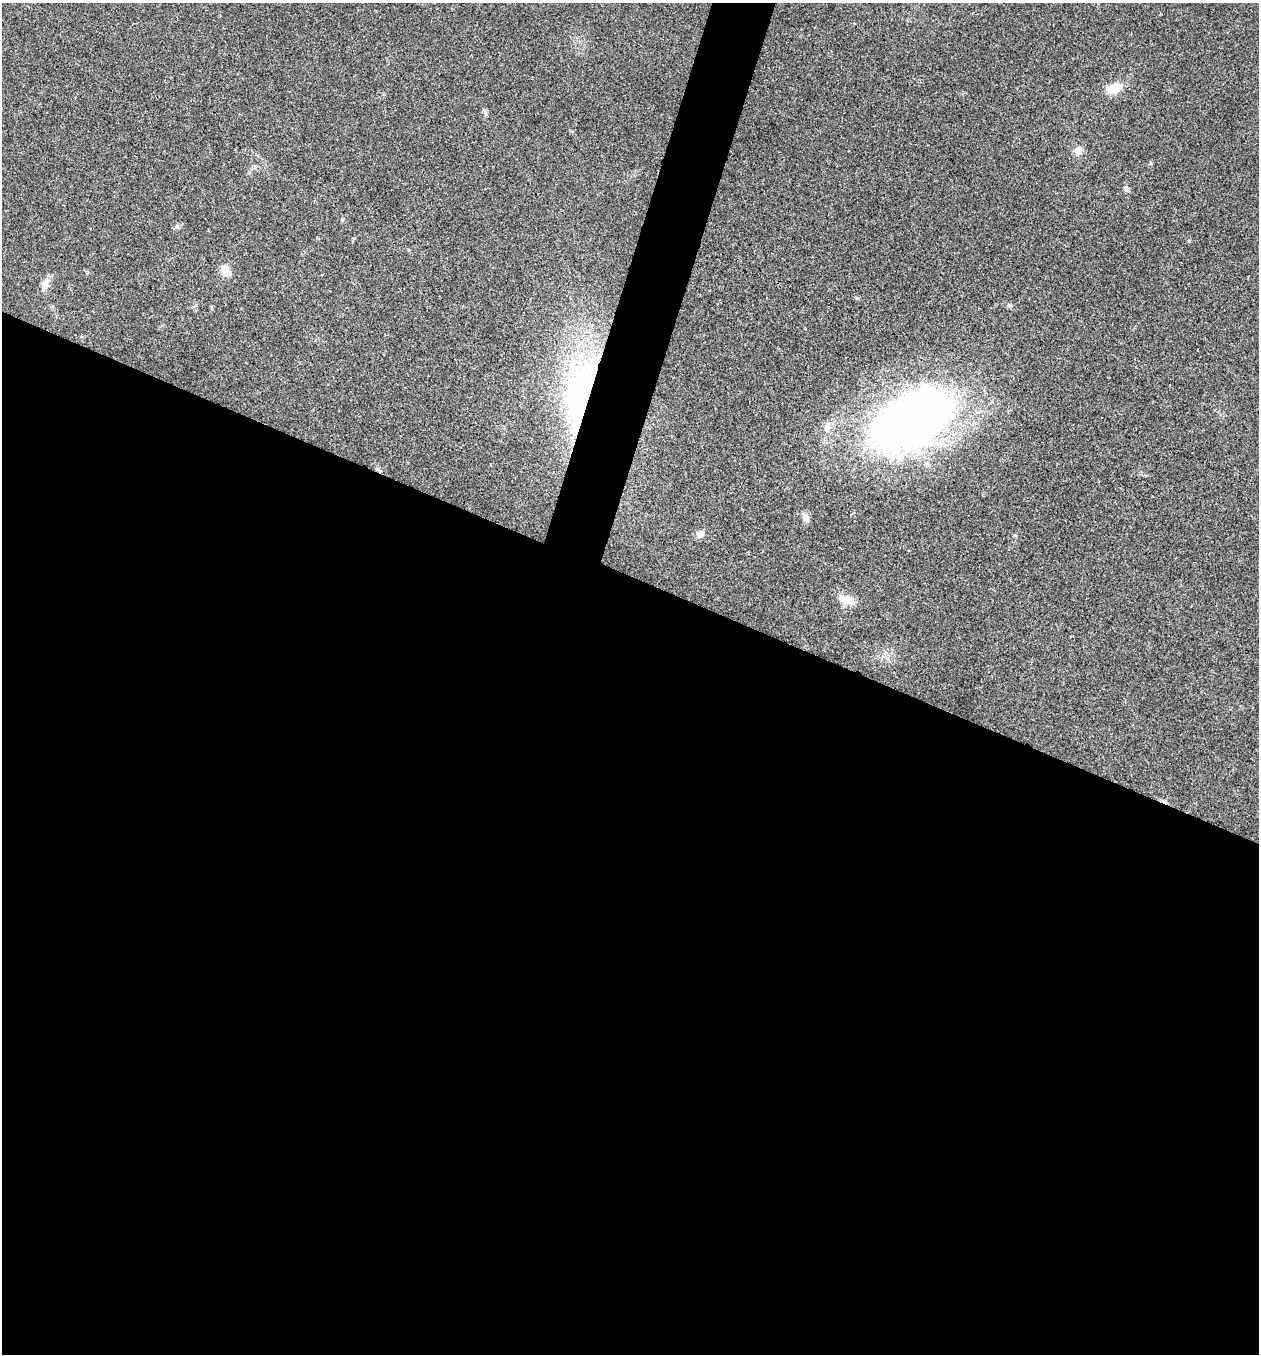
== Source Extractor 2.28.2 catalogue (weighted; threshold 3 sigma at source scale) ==
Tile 14 of 4 x 4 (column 2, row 4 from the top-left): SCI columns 1524-2780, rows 3-1354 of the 5430 x 5416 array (HDU 1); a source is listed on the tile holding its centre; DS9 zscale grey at full resolution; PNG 1261 x 1356 px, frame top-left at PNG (2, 3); no overlay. Shown black and unused: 59% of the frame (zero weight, under 3 of 4 exposures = <1% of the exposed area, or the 3 px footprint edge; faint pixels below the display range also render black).
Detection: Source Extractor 2.28.2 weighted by HDU 2 'WHT'; one run over the whole footprint, this tile lists its part. Background 0.0216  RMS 0.0041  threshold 0.0183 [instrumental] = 3 sigma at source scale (4.5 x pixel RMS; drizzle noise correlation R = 1.50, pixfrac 1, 0.05/0.05 arcsec/px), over >= 5 px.
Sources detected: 12; all 12 listed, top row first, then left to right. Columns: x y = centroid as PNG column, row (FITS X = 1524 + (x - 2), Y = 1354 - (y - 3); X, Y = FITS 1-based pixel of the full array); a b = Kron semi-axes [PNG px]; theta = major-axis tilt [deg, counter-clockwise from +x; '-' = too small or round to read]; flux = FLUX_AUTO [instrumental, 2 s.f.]
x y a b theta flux
1114 88 18 12 19 6.7
486 113 10 3 -69 0.71
1078 150 9 8 - 3.4
1126 189 9 6 -44 1.2
225 271 10 9 - 5.5
45 283 15 9 66 3
1009 305 6 4 -18 0.66
582 394 73 28 78 110
911 420 88 51 27 260
806 518 13 7 -65 1.9
700 534 10 9 - 2.3
847 600 21 10 -19 5.1
Overlapping masked pixels (flux is a lower limit): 1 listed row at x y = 582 394
Unlisted compact peaks at least as high as the median listed source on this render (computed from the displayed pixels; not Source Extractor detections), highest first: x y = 1189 241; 177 227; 1151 163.